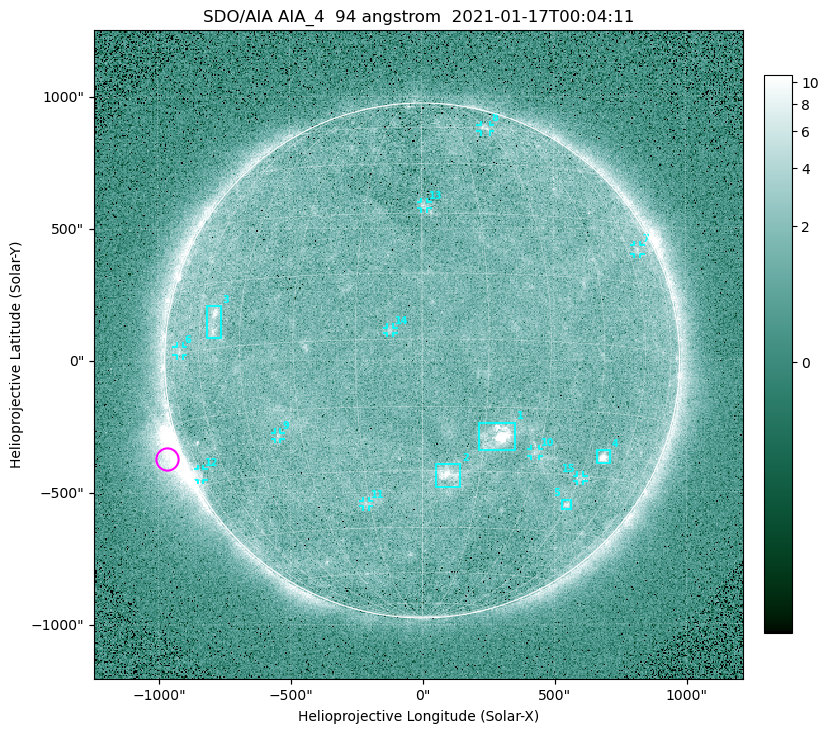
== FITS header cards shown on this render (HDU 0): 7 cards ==
TELESCOP= 'SDO/AIA '
INSTRUME= 'AIA_4   '
WAVELNTH=                   94
WAVEUNIT= 'angstrom'
DATE-OBS= '2021-01-17T00:04:11.12'
CTYPE1  = 'HPLN-TAN'
CTYPE2  = 'HPLT-TAN'

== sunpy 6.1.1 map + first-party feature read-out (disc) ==
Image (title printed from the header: SDO/AIA AIA_4  94 angstrom  2021-01-17T00:04:11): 512 x 512 px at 4.8 arcsec/px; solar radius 976 arcsec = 203 px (full disc in frame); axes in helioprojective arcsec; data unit not stated in the header (colour bar unlabelled)
Orientation: roll -0.137 deg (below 1 deg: not rotated)
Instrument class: DISC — disc imager (sunpy class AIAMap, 94 A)
Bright regions (active regions / flare kernels): reference = the median radial profile (limb darkening/brightening removed); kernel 5 px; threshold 5 sigma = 1.87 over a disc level ~1.65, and >= 1.15x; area >= 9 px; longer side >= 5 px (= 24 arcsec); searched inside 0.97 R_sun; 15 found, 15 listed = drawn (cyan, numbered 1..; 10 of them under ~33 arcsec drawn as corner ticks so the feature stays visible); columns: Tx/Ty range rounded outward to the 10 arcsec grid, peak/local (2 s.f.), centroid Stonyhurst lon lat
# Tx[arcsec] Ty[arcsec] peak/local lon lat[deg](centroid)
1 210..350 -340..-230 12 +18 -22
2 50..150 -480..-390 5.8 +7 -31
3 -820..-760 90..210 4.8 -54 +6
4 660..710 -390..-340 8.1 +51 -25
5 530..560 -570..-530 3.6 +45 -38
6 -930..-900 20..60 2.5 -70 +1
7 800..830 400..440 2.5 +66 +23
8 220..260 870..890 2.7 +30 +60
9 -560..-530 -300..-270 2.6 -37 -21
10 410..440 -360..-330 2.6 +29 -25
11 -230..-200 -550..-530 2.4 -16 -38
12 -850..-830 -450..-410 2.7 -75 -27
13 -10..20 570..600 2.5 +1 +32
14 -140..-110 100..130 2.7 -7 +2
15 580..610 -460..-440 2.5 +45 -31
Off-limb structures (1.02-1.3 R_sun): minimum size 50 px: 4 found; the strongest spans PA ~95..130 deg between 1.02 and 1.21 R_sun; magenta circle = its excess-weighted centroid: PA ~110 deg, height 1.06 R_sun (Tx ~-970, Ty ~-370 arcsec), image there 5.4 x the reference